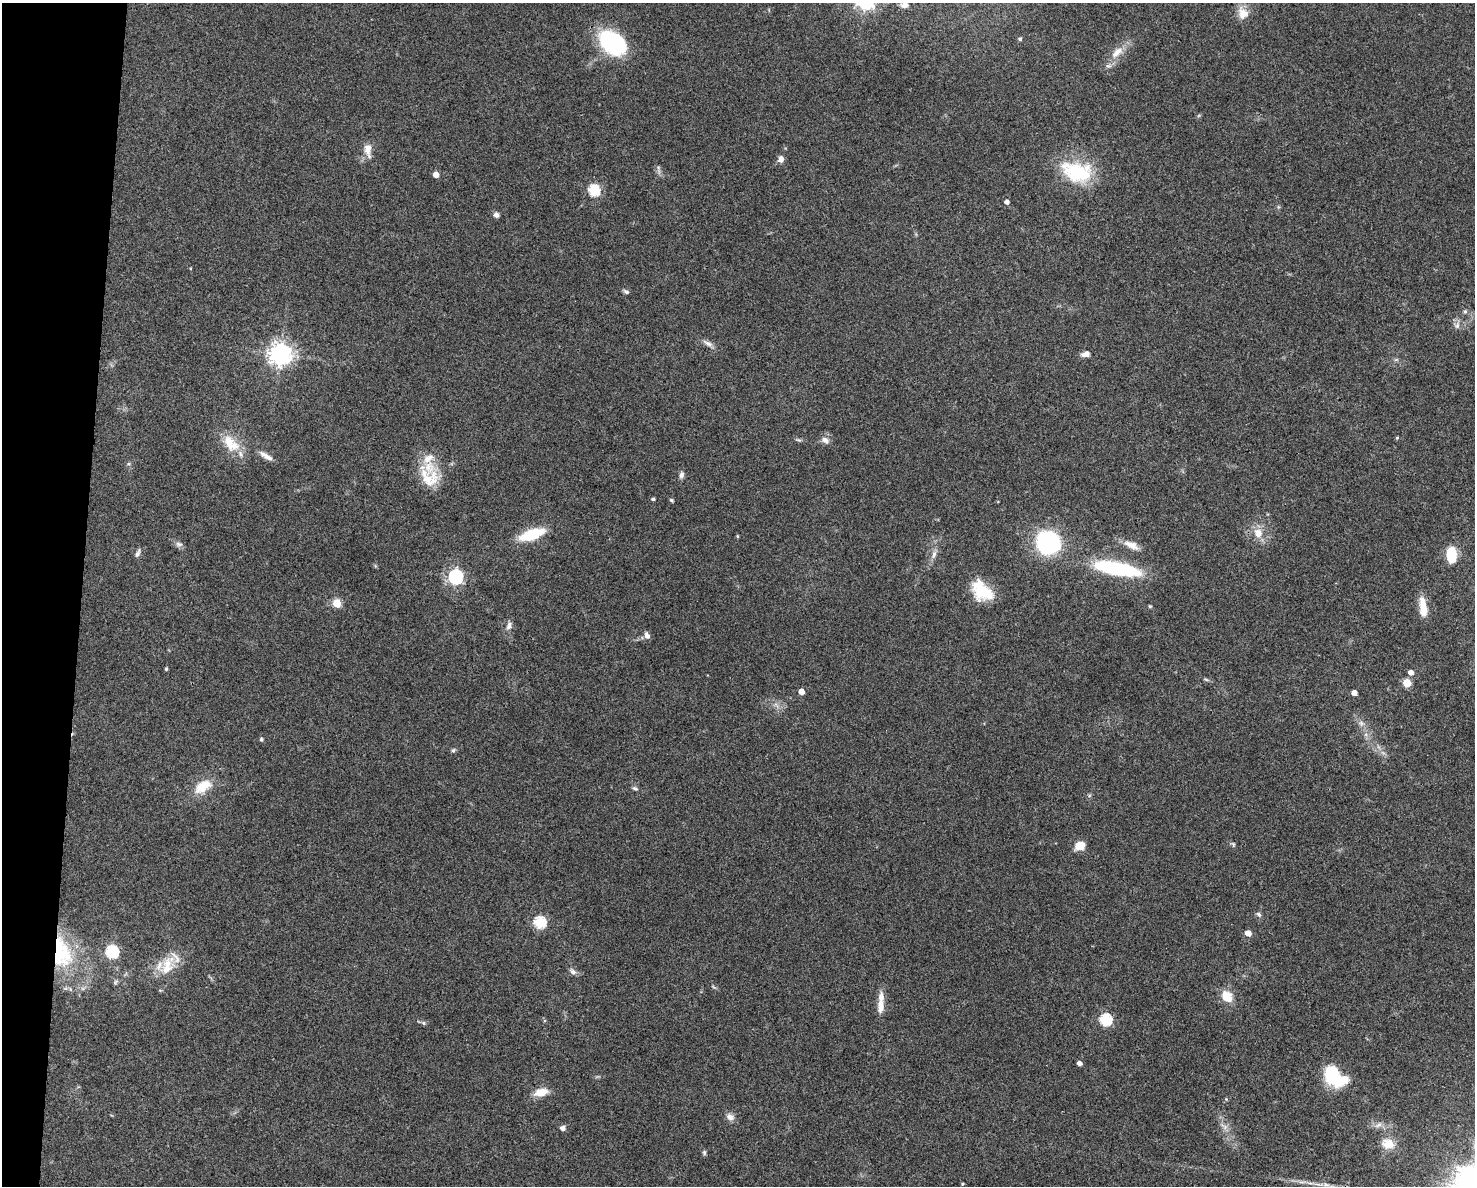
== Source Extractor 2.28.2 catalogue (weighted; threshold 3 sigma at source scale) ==
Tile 7 of 3 x 4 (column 1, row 3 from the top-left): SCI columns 228-1700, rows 1186-2369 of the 4759 x 4740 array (HDU 1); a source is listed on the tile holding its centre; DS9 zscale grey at full resolution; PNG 1477 x 1188 px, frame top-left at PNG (2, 3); no overlay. Shown black and unused: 5% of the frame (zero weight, under 3 of 4 exposures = <1% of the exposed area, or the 3 px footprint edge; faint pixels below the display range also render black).
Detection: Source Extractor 2.28.2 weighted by HDU 2 'WHT'; one run over the whole footprint, this tile lists its part. Background 0.0622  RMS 0.0051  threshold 0.023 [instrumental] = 3 sigma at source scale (4.5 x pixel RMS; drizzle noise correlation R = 1.50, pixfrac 1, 0.05/0.05 arcsec/px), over >= 5 px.
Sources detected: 100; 1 too faint to see at this stretch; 1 inside a brighter object's white glare — not listed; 7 inside a brighter listed object's ellipse — not listed separately; the other 91 listed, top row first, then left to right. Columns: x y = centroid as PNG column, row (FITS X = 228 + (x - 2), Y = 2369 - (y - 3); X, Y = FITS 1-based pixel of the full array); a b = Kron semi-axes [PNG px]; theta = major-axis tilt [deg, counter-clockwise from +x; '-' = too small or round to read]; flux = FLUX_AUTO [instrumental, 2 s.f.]
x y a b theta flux
904 5 9 6 3 2.6
1243 13 19 15 -69 7.4
1020 39 5 4 - 1
612 43 27 18 -38 67
1117 52 22 10 43 7.5
368 150 20 9 -84 5.4
781 159 8 7 - 2.8
658 169 16 4 -83 1.6
1077 172 37 23 -16 37
436 175 4 4 - 5.3
594 190 6 5 - 56
1007 202 5 4 - 2.1
1278 207 6 4 72 0.67
496 215 7 6 - 1.9
190 268 4 3 - 0.45
626 291 8 5 -25 1.2
1465 311 6 5 - 0.99
1457 325 11 7 77 2.5
708 343 16 6 -28 2.8
280 354 7 7 - 440
1086 354 11 7 13 2.8
1396 360 7 4 1 0.9
1397 438 4 3 - 0.59
798 440 10 4 -23 1
825 440 12 8 -28 3
231 443 31 17 -46 14
266 456 19 6 -31 3.8
128 464 7 5 0 0.94
681 475 9 6 81 1.9
429 478 32 27 -38 17
653 499 4 4 - 0.98
671 500 5 4 - 0.78
1258 533 13 10 -67 6.7
532 534 20 8 19 29
737 536 4 4 - 0.56
1048 543 22 19 -55 69
179 544 10 8 -17 1.9
1131 545 23 9 -26 6.2
138 553 11 6 63 1.8
934 554 17 6 71 3.4
1451 555 16 10 -88 16
1116 568 51 13 -10 53
456 577 6 6 - 130
982 591 26 17 -42 20
337 603 5 5 - 22
1150 606 4 4 - 0.74
1423 607 26 9 -83 8.2
509 626 13 7 72 2.7
647 635 9 6 -70 2.4
166 669 4 3 - 0.9
1411 672 5 5 - 3.5
1206 679 9 3 -11 0.9
1407 683 5 5 - 19
801 691 4 4 - 6.2
1354 693 4 4 - 4.3
777 705 13 5 -45 2.3
1361 723 10 8 -25 2.6
261 739 4 4 - 1.1
453 750 7 6 - 0.98
203 787 26 15 33 12
635 788 8 5 -20 1.2
1233 844 8 5 -56 0.92
1079 846 8 6 23 12
1259 914 8 6 -59 1.4
540 922 6 6 - 59
1248 933 5 5 - 5.3
112 952 6 6 - 77
62 953 44 25 -81 42
167 963 20 17 49 11
573 972 10 7 -37 2.1
116 982 9 5 53 1
713 987 8 3 -31 0.81
83 988 7 4 18 1.1
160 990 6 3 -18 0.57
1227 996 16 13 -49 8.7
881 1005 22 9 88 5.9
1105 1020 6 6 - 59
423 1023 7 5 -22 1
1079 1063 4 4 - 2.9
1332 1076 10 8 88 62
541 1092 14 8 13 8.6
1226 1099 5 5 - 0.6
730 1117 12 9 -36 3
1379 1125 13 6 27 2.7
1224 1126 17 7 -40 3.5
563 1128 6 5 - 2.1
1388 1144 17 13 -22 8.3
704 1153 7 4 -90 1
1302 1182 15 4 -4 2.6
962 1184 3 3 - 0.65
1326 1185 11 4 -5 2
Overlapping masked pixels (flux is a lower limit): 2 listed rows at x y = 612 43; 62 953
Isophote crosses this tile's border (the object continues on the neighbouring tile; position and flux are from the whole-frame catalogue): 2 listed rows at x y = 904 5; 612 43